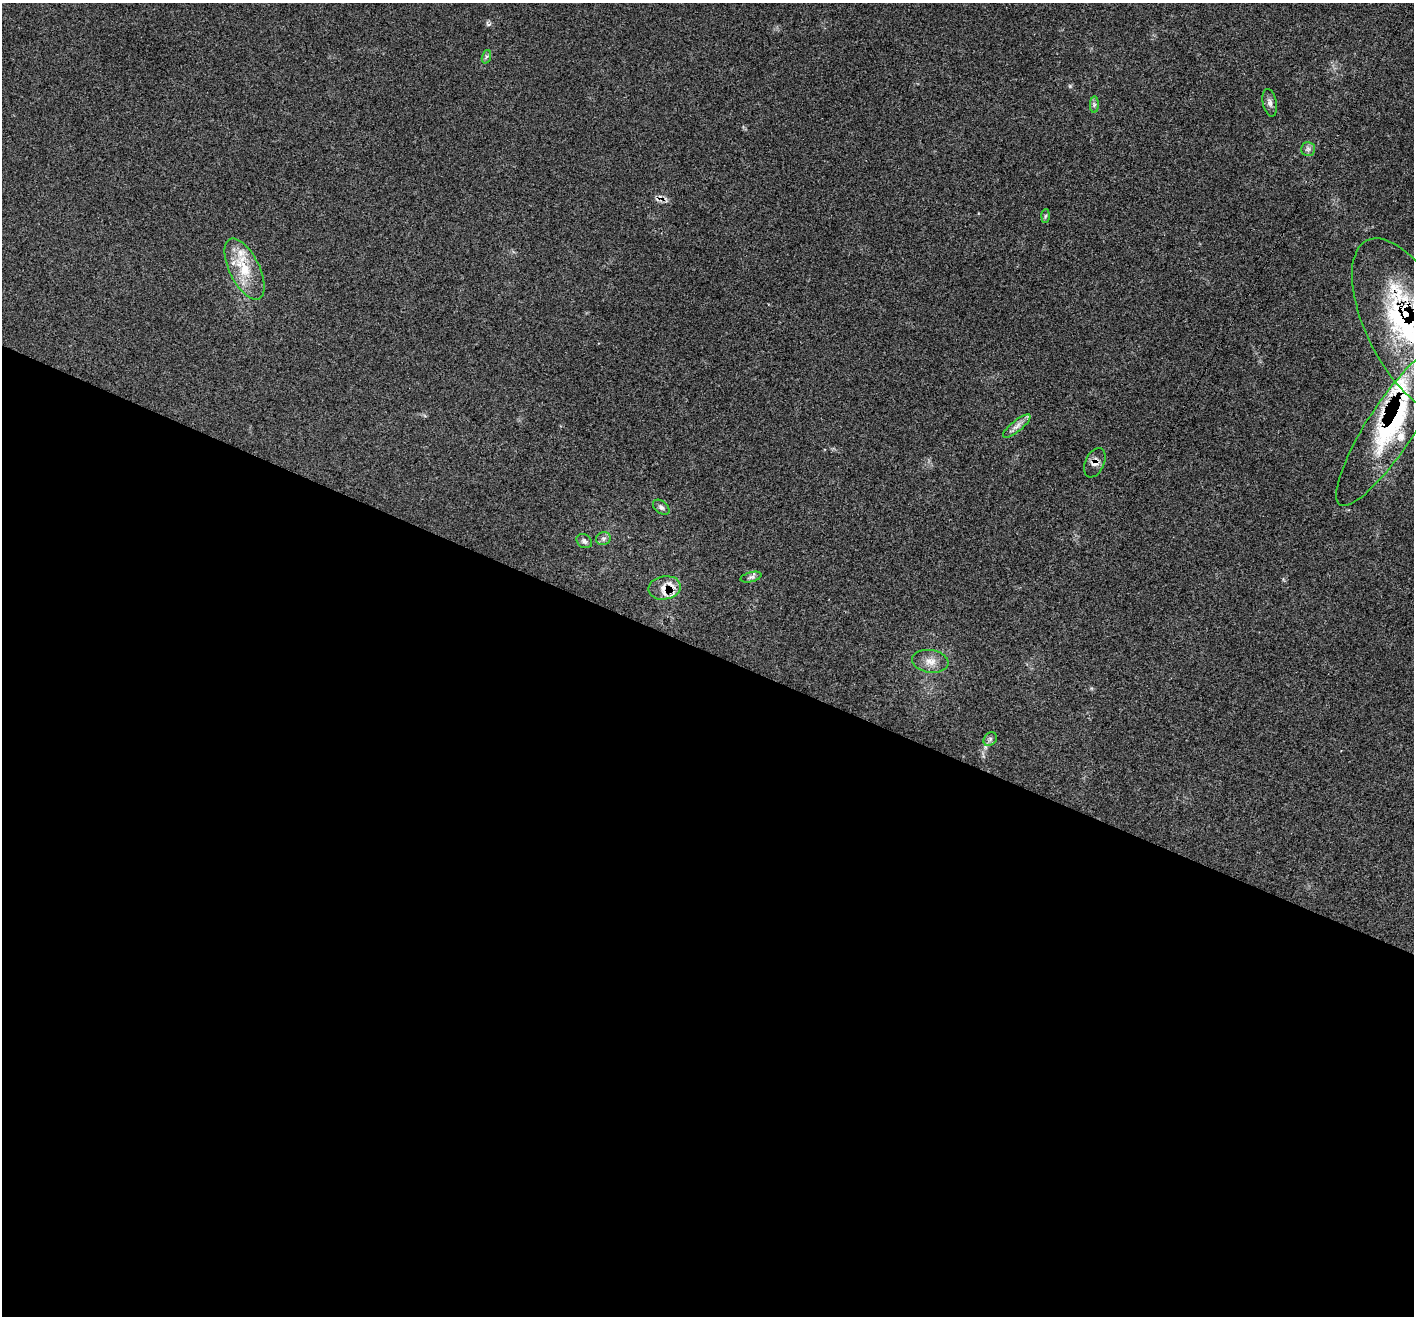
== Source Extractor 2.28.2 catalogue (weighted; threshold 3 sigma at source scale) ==
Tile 14 of 4 x 4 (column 2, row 4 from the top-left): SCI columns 1438-2849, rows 306-1619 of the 5693 x 5706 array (HDU 1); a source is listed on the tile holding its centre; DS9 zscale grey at full resolution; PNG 1416 x 1318 px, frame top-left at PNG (2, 3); each listed source drawn as its Kron ellipse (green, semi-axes under 4 px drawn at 4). Shown black and unused: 51% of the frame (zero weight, under 3 of 4 exposures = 2% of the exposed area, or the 3 px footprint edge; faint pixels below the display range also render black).
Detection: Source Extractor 2.28.2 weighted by HDU 2 'WHT'; one run over the whole footprint, this tile lists its part. Background 0.0705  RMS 0.0055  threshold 0.0249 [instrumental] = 3 sigma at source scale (4.5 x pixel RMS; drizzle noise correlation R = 1.50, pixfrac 1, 0.05/0.05 arcsec/px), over >= 5 px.
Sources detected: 22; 5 inside a brighter listed object's ellipse — not listed separately; the other 17 listed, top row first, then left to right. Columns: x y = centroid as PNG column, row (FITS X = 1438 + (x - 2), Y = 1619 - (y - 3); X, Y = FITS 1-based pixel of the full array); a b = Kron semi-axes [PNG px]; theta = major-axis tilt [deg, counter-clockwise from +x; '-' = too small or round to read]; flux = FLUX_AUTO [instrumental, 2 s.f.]
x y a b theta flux
486 57 7 4 71 1
1270 103 14 7 -77 2.4
1094 105 8 4 89 1.2
1308 149 7 7 - 1.6
1045 216 6 4 87 0.87
244 269 33 15 -64 17
1410 326 96 43 -63 95
1017 426 17 5 39 3.4
1392 426 94 23 57 69
1095 463 15 9 65 3.4
661 507 9 6 -38 1.6
603 539 7 6 - 1.5
584 541 8 6 -32 1.5
751 577 11 5 14 1.6
665 588 16 11 10 7.2
930 661 18 11 -9 5.7
990 739 7 6 - 1.3
Overlapping masked pixels (flux is a lower limit): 4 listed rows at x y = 1410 326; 1392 426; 1095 463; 665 588
Isophote crosses this tile's border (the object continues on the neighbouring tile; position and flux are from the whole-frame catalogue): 1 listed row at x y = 1410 326